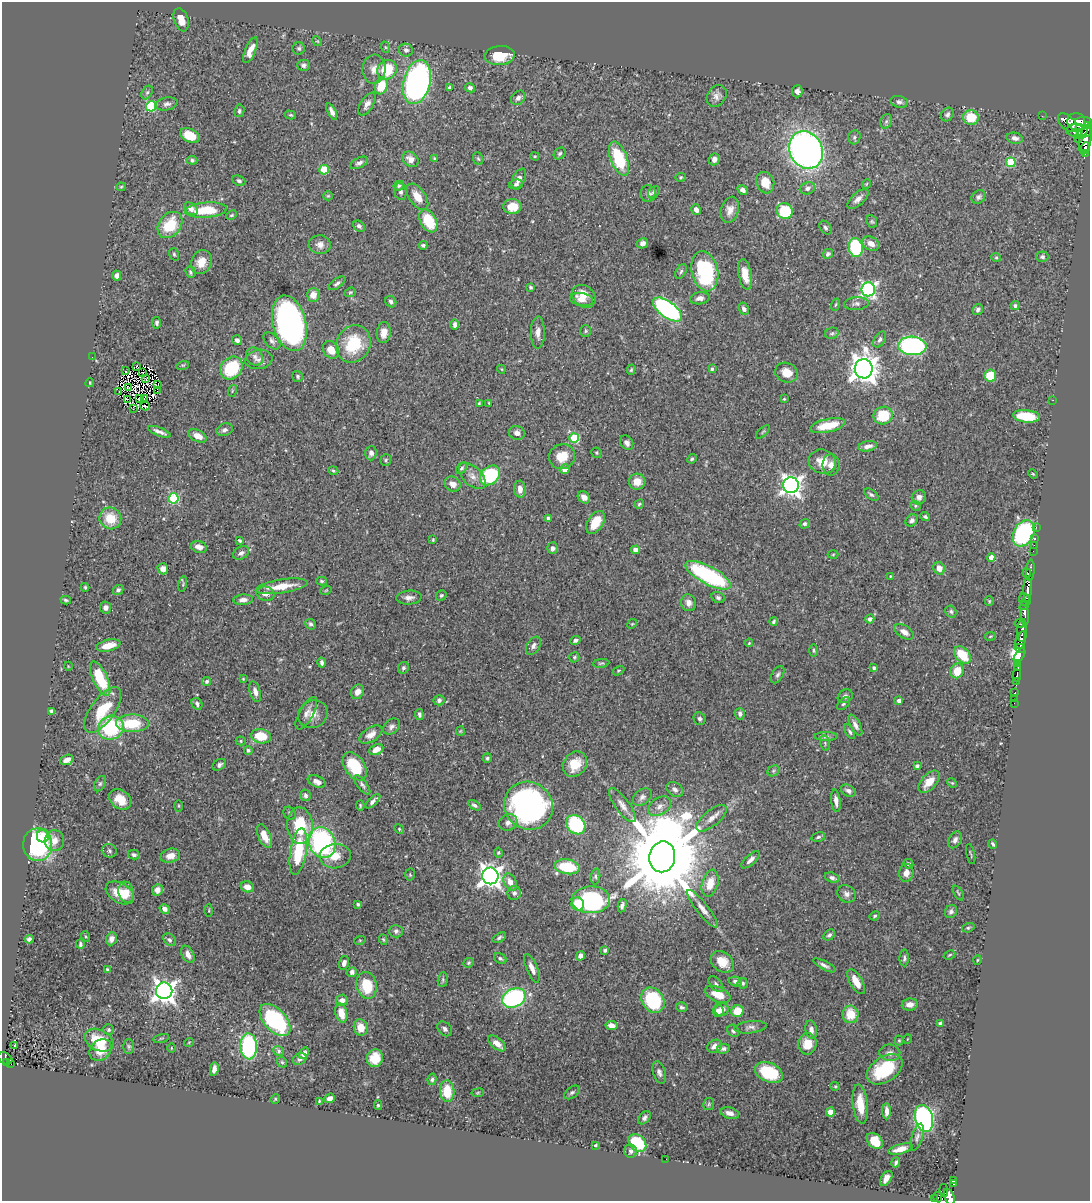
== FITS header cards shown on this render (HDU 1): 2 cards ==
NAXIS1  =                 1088
NAXIS2  =                 1199

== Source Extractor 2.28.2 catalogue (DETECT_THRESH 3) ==
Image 1088 x 1199 px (HDU 1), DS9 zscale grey, 1 PNG px = 1 image px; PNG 1092 x 1203 px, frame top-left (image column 1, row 1199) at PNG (2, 2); each listed source drawn as its Kron ellipse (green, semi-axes under 4 px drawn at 4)
Background 0.628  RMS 0.018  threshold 0.0539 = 3 sigma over >= 5 px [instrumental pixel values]
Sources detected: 490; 8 with non-positive FLUX_AUTO (blend fragments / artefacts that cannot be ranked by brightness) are neither listed nor drawn; the other 482 listed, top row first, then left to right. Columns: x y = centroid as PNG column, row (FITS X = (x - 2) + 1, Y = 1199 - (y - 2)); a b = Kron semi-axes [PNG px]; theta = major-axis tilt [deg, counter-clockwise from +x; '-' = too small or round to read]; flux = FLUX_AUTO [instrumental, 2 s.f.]
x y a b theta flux
181 20 12 7 -71 13
317 41 5 4 - 1.2
385 47 6 4 -71 1.5
299 48 6 6 - 2.5
250 50 14 5 67 12
406 50 7 6 - 3.7
500 56 15 9 3 35
304 65 6 5 - 3.3
374 69 14 11 85 12
387 70 10 9 - 45
417 82 22 13 76 440
381 86 8 6 72 35
449 87 3 3 - 1.5
470 88 5 4 - 3.4
797 91 6 5 - 4.8
147 92 7 5 62 2.7
717 96 12 9 57 6.9
518 98 8 6 43 4.6
899 102 9 6 -11 3.5
167 104 11 6 11 4.3
367 104 13 6 60 7.6
151 106 5 5 - 81
239 111 6 5 - 2.6
332 111 9 4 -63 5.4
947 114 7 6 - 3.3
291 115 5 4 - 1.5
1042 116 3 2 - 4.1
971 117 8 7 - 31
886 121 7 5 69 2.7
1076 122 9 8 - 1300
1083 122 8 4 1 880
1067 123 11 6 -45 370
1088 126 4 3 - 170
1077 130 11 6 -1 570
1084 133 9 3 26 450
190 136 10 6 -25 25
854 137 7 6 - 2.7
1015 138 8 5 -12 4.7
1079 138 4 3 - 150
1085 140 14 6 80 790
1085 147 5 3 - 230
806 150 19 16 -64 610
1085 153 3 2 - 19
560 154 6 5 - 2.6
535 156 4 3 - 1.3
435 158 4 4 - 1.3
410 159 9 7 -42 8.8
478 159 6 5 - 1.9
619 159 18 8 -69 64
714 159 6 5 - 6.1
192 160 5 4 - 2.7
1011 162 5 5 - 56
359 163 9 5 26 4.2
324 170 5 4 - 40
681 177 5 4 - 1.5
519 179 11 5 61 7.6
239 181 7 5 -25 2.9
765 183 11 8 -72 17
516 184 7 5 7 2.7
866 184 5 3 - 0.96
399 186 5 4 - 2.4
121 187 4 4 - 1.3
807 188 8 6 19 4.5
743 190 6 4 -31 4.7
401 191 8 6 -82 3.9
654 192 7 5 52 2.6
648 194 8 7 - 4.2
328 196 5 4 - 1.3
417 197 15 8 -55 17
978 197 8 6 46 3.5
858 199 13 6 42 6.7
512 206 9 7 0 24
191 209 7 5 -37 6.5
206 210 21 7 5 43
696 210 5 4 - 5.2
730 210 13 9 74 9.2
785 211 8 7 - 62
231 215 5 3 - 1.5
428 221 12 8 -60 39
872 221 6 5 - 1.7
170 225 14 11 51 41
359 226 6 5 - 3.1
825 228 7 5 -56 2.6
643 243 5 5 - 6
871 244 9 6 -30 8.8
320 245 11 9 -6 7.9
423 245 4 3 - 2.6
856 247 9 7 -81 100
174 254 6 4 -72 1.8
828 254 5 4 - 2.3
996 257 5 4 - 1.5
1042 257 6 5 - 2.7
201 262 12 10 67 17
681 271 8 5 62 2.8
705 271 20 13 -77 120
191 272 6 5 - 2.3
745 274 15 6 -79 19
117 276 5 4 - 4.5
337 283 10 4 36 3.4
530 287 3 3 - 1.9
868 289 7 7 - 300
350 292 6 4 20 1.7
313 295 7 6 - 12
584 296 13 10 -44 16
700 298 10 6 10 6
582 299 11 6 -10 7.9
391 302 6 5 - 3.1
856 304 12 6 4 4.9
835 305 6 3 71 1.3
1015 306 5 4 - 2.5
667 309 17 8 -36 260
744 309 6 4 -62 4.1
978 310 6 5 - 3.5
157 323 6 4 -85 3
289 323 28 16 -76 510
455 325 5 3 - 3.8
586 331 6 5 - 2.2
384 333 10 7 83 10
538 333 16 7 89 8.1
832 333 7 5 23 2.5
880 339 9 5 57 3.7
237 340 5 4 - 3.6
272 341 10 6 -45 3.9
353 344 19 16 64 54
912 346 14 9 -3 250
331 350 9 7 -54 14
255 356 9 8 - 5.5
92 357 2 2 - 18
259 359 14 9 10 7.9
183 365 6 4 17 1.7
137 366 3 2 - 0.71
231 368 12 10 50 66
501 369 4 3 - 0.96
712 369 3 3 - 1.8
864 369 10 9 - 1500
631 370 5 4 - 1.6
126 371 2 2 - 0.96
142 373 2 2 - 1
786 373 11 9 -23 16
990 375 6 6 - 31
298 376 6 5 - 2.3
146 379 2 2 - 0.37
90 383 4 3 - 1.1
158 385 3 2 - 0.88
128 387 3 2 - 1.1
157 391 2 2 - 0.43
232 391 6 3 72 1.3
119 392 3 2 - 1.7
144 398 4 2 - 1.8
127 399 3 2 - 0.82
140 399 4 2 - 0.89
784 399 4 3 - 1.3
1053 400 2 2 - 5.8
479 403 3 2 - 1.2
489 403 3 3 - 1
145 406 5 2 - 1.6
133 409 4 3 - 2.2
883 416 10 9 - 40
1026 416 13 6 -6 48
828 426 18 6 13 30
225 430 8 6 22 4.2
159 432 12 3 -22 5.6
763 432 8 3 45 1.5
517 433 8 7 - 5.6
197 436 10 6 -25 11
574 438 5 5 - 65
627 443 8 6 -57 4.2
868 446 9 5 10 6.3
371 453 7 5 86 5.7
596 453 5 5 - 1.5
562 457 13 12 - 23
692 459 5 4 - 2.1
386 460 6 5 - 2
822 462 14 12 -15 18
831 465 10 8 -88 7.1
462 468 6 4 52 2.1
565 469 5 4 - 9.2
333 471 5 4 - 1.7
1033 474 5 3 - 1.2
490 475 11 8 43 99
472 476 16 9 -44 10
637 482 8 8 - 15
453 484 8 7 - 8.9
791 485 8 8 - 650
520 489 8 5 -86 8.4
871 495 8 5 -36 2.6
584 497 7 5 -42 6.7
919 497 7 7 - 5.8
173 498 5 5 - 89
639 504 5 4 - 1.8
915 506 5 4 - 1.7
925 517 5 3 - 2
110 518 11 10 - 29
549 519 4 4 - 5.5
912 520 7 5 41 4.4
595 522 13 7 57 25
805 524 5 4 - 2.7
1036 527 2 2 - 16
1024 533 14 10 59 180
1035 539 3 3 - 32
240 540 4 3 - 1.8
433 540 4 3 - 1.3
1034 545 2 2 - 13
199 547 8 5 -15 7.9
553 548 6 5 - 4.1
635 550 4 4 - 7
1033 551 2 2 - 8.4
241 553 8 6 29 4.3
833 554 5 3 - 1.2
991 557 4 4 - 10
939 568 6 5 - 10
163 569 5 5 - 8.7
1030 570 10 3 85 51
1027 573 4 2 - 37
708 575 25 9 -28 150
890 576 3 3 - 0.96
322 581 5 4 - 1.7
183 584 8 3 78 1.7
282 586 26 7 9 26
85 587 4 3 - 1.6
1028 589 12 3 88 600
118 590 5 5 - 2.5
326 590 6 3 20 1.1
265 594 9 7 -12 8.6
441 595 5 5 - 2.1
718 597 7 5 -24 3.1
409 598 12 7 4 6.2
66 600 5 3 - 2.1
243 600 10 5 4 5.8
1025 600 7 5 -65 120
989 601 5 4 - 1.4
689 603 8 7 - 6.2
1024 605 4 2 - 130
106 608 6 5 - 5
951 611 6 5 - 2.2
1024 612 13 4 -83 680
870 619 4 4 - 4.2
774 621 4 3 - 2
311 624 6 5 - 3.1
632 624 5 4 - 1.3
1019 624 4 3 - 120
1022 630 11 5 88 460
904 632 11 6 -33 7.8
990 636 5 3 - 1.1
575 640 5 4 - 2.8
1021 640 9 5 72 690
749 643 4 3 - 1.2
108 646 12 5 14 19
533 646 10 6 56 4.4
1020 648 5 3 - 93
814 650 6 3 -90 1.6
963 655 10 6 -47 35
1019 655 8 4 58 510
574 657 5 5 - 1.8
322 663 5 3 - 2.9
601 663 8 3 7 1.8
1018 663 4 4 - 450
68 666 4 3 - 0.85
403 668 6 5 - 2.8
874 668 4 3 - 2.7
1018 668 3 3 - 240
618 671 6 4 31 1.3
957 671 7 6 - 22
777 675 9 5 58 3.4
1017 675 6 3 85 140
100 678 19 7 -66 58
243 679 4 3 - 1.1
207 681 5 4 - 2.4
1016 681 2 2 - 2.6
255 692 10 5 -73 6.3
357 692 8 6 57 8.1
1015 693 3 3 - 34
845 696 8 6 30 3.9
1014 698 2 2 - 8.1
439 700 5 5 - 3.2
899 701 4 4 - 6
1014 703 2 2 - 8.6
197 704 6 5 - 3.2
844 704 8 4 44 2.5
103 710 27 11 54 46
51 711 4 3 - 2.7
306 713 18 7 61 7
313 714 15 13 29 13
419 714 5 4 - 2.6
740 714 6 5 - 3.8
699 719 7 5 -59 2.9
132 723 16 8 -1 44
855 725 11 5 -63 5.5
391 726 9 7 40 4.5
111 728 13 12 - 96
460 731 5 4 - 1.2
850 732 8 4 -60 2.5
371 735 13 7 32 8.4
261 736 10 7 -11 31
826 737 11 4 0 3.6
241 741 5 4 - 1.7
825 743 8 5 -76 2.4
376 749 7 5 26 8.4
248 750 4 4 - 1.8
487 758 5 4 - 2
67 760 7 5 22 6.9
575 764 13 11 51 27
219 765 7 5 32 3.8
355 766 16 10 -54 43
917 766 4 3 - 2.4
773 771 6 5 - 2
317 781 9 5 -25 6.8
929 782 13 7 48 16
952 783 5 4 - 1.4
100 784 8 5 62 2.5
362 785 11 5 -53 3.3
675 789 9 6 -34 3.9
848 791 8 5 -29 4.1
305 795 6 5 - 3
642 797 11 7 38 4.6
120 799 12 9 -37 19
373 801 9 4 43 5.3
836 801 11 4 -82 6.9
360 805 5 3 - 1.5
474 805 7 4 -32 3.1
622 805 20 7 -54 8.9
179 806 5 3 - 1.3
529 806 25 23 -38 350
660 806 13 8 35 7.2
290 813 7 5 -58 2.4
711 818 18 8 39 9.5
508 822 9 8 - 5.8
576 825 10 8 -47 140
300 826 18 13 -86 52
399 829 5 4 - 1.4
43 836 6 6 - 11
264 836 12 6 -66 14
818 837 7 4 13 2.3
955 840 9 6 62 5
54 841 10 10 - 14
322 843 16 13 -65 210
993 844 5 3 - 1.9
38 845 16 14 -83 150
109 851 7 6 - 3.1
298 852 23 8 81 66
498 853 5 4 - 1.5
971 854 10 2 -78 1.1
134 855 6 4 -14 3.2
170 856 10 7 15 11
335 856 15 12 6 17
662 857 15 13 80 23000
751 860 11 5 42 5.6
908 864 5 4 - 2.1
567 867 12 7 -8 58
906 873 9 7 78 7.8
410 875 6 5 - 1.7
490 876 8 8 - 860
595 876 8 5 85 2.3
832 878 7 5 -19 4
510 882 9 6 -62 9.3
710 883 14 8 75 19
247 887 7 5 -15 8.5
157 890 6 5 - 6.2
126 892 10 7 -77 13
120 893 15 9 -31 27
514 893 7 7 - 3.9
958 893 8 2 -60 1.3
846 894 10 8 -38 5.6
591 900 19 13 2 160
358 904 4 3 - 2.4
578 904 6 6 - 37
622 906 7 4 78 4
165 909 5 4 - 5.3
702 909 23 6 -52 9.5
209 910 6 3 88 1.3
951 911 7 6 - 3.5
875 916 5 3 - 1.7
968 928 6 4 16 1.7
396 931 7 6 - 3.2
829 935 6 5 - 3.1
85 936 5 3 - 1.3
499 938 7 4 32 2.6
29 939 4 4 - 2.6
111 939 6 5 - 6
169 940 7 5 -43 2.9
360 940 6 3 18 1.3
383 940 5 3 - 1.5
80 944 4 3 - 2.1
605 950 4 3 - 2.1
188 954 9 5 -62 8
949 955 6 3 27 1.3
580 956 5 4 - 4.4
500 958 7 5 -32 2.2
904 958 8 4 89 2.8
977 960 5 3 - 1.1
722 962 12 9 -37 17
344 963 7 5 73 5.1
469 963 5 4 - 1.8
824 965 12 4 -28 4.2
532 968 15 5 -67 8.8
107 970 4 3 - 2.8
352 972 5 4 - 4.6
443 980 7 5 84 2.5
736 982 7 4 -15 4.5
856 982 14 6 -60 15
743 983 5 5 - 2.2
716 984 9 5 -51 3.6
367 985 13 10 -79 40
164 991 8 8 - 890
718 994 13 7 -22 20
514 998 12 9 23 180
342 1000 6 5 - 6
653 1000 13 10 -55 100
910 1004 8 6 8 8.7
682 1007 6 4 -16 2.5
722 1009 7 6 - 8.1
718 1011 6 5 - 8.2
737 1011 6 5 - 25
341 1013 10 6 -76 13
850 1014 9 8 - 27
275 1020 19 11 -47 140
940 1023 4 4 - 2.6
611 1026 6 4 -10 8.1
361 1027 8 7 - 15
750 1027 16 6 6 5.5
445 1029 8 6 -46 4
109 1030 5 5 - 2.1
811 1030 9 5 -79 5.3
733 1031 6 5 - 2.9
161 1038 8 3 13 1.4
907 1039 5 3 - 0.85
99 1040 15 10 -26 38
899 1040 5 4 - 1.5
189 1042 5 3 - 0.91
497 1043 10 5 -40 11
807 1044 11 9 82 22
15 1045 3 2 - 2
129 1046 7 5 -89 2.2
249 1046 13 8 -88 140
715 1046 7 6 - 7.5
171 1048 4 3 - 0.85
723 1049 7 5 6 3.7
101 1050 12 9 43 18
279 1051 5 4 - 2.2
304 1053 6 4 56 5.4
890 1053 10 8 -7 5.7
5 1058 8 5 -32 77
375 1058 9 8 - 22
300 1059 7 5 30 3.8
6 1062 4 3 - 66
282 1062 6 4 -44 2
11 1064 3 3 - 9.9
214 1069 7 4 81 6.4
885 1069 20 12 33 65
659 1072 11 6 -71 4.5
769 1072 14 9 -24 60
432 1079 5 4 - 2.6
835 1086 5 4 - 1.4
447 1091 11 7 -87 29
572 1092 9 5 37 3.1
478 1093 6 3 9 1.3
330 1098 5 4 - 7.2
275 1099 5 4 - 1.3
319 1101 3 3 - 1
709 1104 6 5 - 1.9
860 1104 20 7 -83 26
378 1105 5 4 - 1.8
887 1111 8 3 -90 6.3
830 1112 4 4 - 18
730 1113 9 5 -15 6.7
645 1118 7 5 51 3.2
924 1118 13 8 -74 330
917 1137 14 5 73 4.2
875 1141 9 6 -48 26
637 1143 10 7 -44 69
595 1145 3 2 - 1.3
900 1149 12 5 15 12
631 1151 7 6 - 3.8
666 1159 2 2 - 3.5
896 1163 5 3 - 2.6
886 1178 8 5 57 6.7
953 1180 4 3 - 61
954 1184 3 3 - 45
944 1190 6 3 -81 62
937 1197 5 4 - 30
949 1197 9 5 -68 630
934 1198 2 2 - 10
At the frame edge (FLAGS 8, measured only in part): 2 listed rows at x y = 1088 126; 949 1197
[8 non-positive-flux detections neither listed nor drawn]